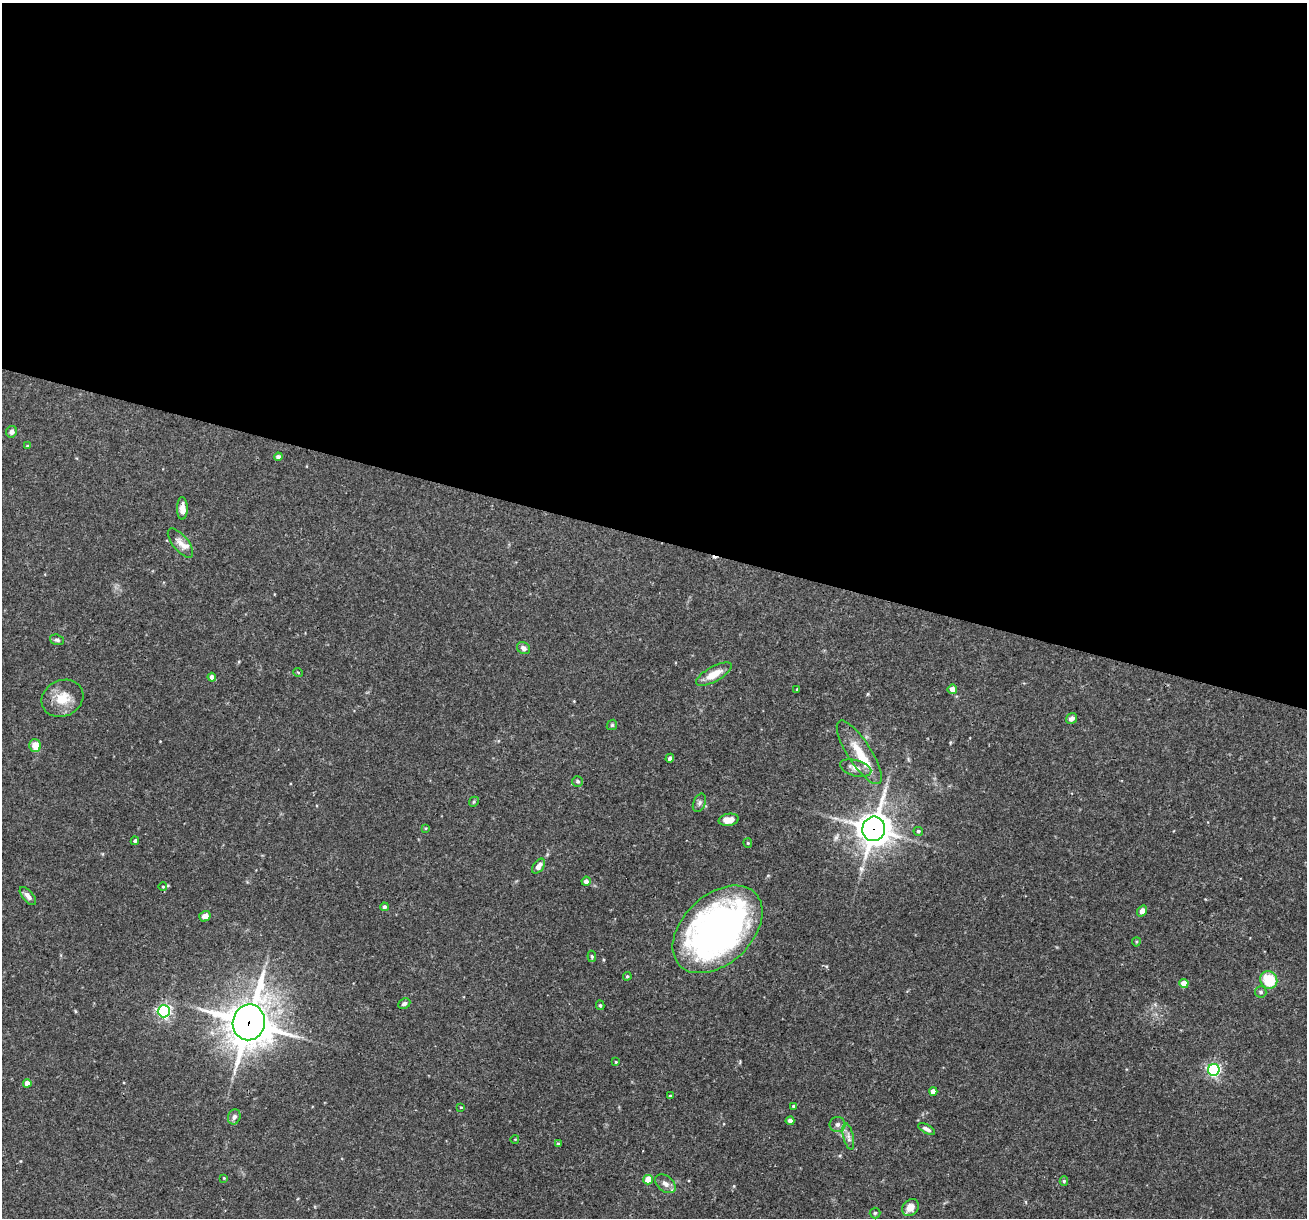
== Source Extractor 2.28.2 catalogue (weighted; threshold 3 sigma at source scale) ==
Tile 3 of 4 x 4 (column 3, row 1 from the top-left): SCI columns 2611-3915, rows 3898-5113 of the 5220 x 5238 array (HDU 1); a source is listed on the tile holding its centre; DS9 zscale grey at full resolution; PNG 1309 x 1220 px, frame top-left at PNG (2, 3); each listed source drawn as its Kron ellipse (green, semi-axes under 4 px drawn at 4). Shown black and unused: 44% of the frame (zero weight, under 3 of 4 exposures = <1% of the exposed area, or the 3 px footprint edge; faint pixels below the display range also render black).
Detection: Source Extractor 2.28.2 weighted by HDU 2 'WHT'; one run over the whole footprint, this tile lists its part. Background 0.0759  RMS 0.0036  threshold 0.016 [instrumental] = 3 sigma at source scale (4.5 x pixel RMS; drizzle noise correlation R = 1.50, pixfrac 1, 0.05/0.05 arcsec/px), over >= 5 px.
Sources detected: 68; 1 cosmic-ray / hot-pixel residue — neither listed nor drawn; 1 inside a brighter listed object's ellipse — not listed separately; the other 66 listed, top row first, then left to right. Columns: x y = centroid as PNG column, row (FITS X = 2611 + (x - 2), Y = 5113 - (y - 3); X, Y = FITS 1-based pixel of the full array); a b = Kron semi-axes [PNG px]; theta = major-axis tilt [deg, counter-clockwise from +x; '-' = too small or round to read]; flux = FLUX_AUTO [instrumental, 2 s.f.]
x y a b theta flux
12 432 6 5 - 1.3
27 446 3 3 - 0.34
278 457 4 4 - 1.3
182 508 11 5 90 2.5
180 543 17 8 -51 2.6
57 640 7 5 -18 0.78
523 648 7 5 -35 1.3
298 672 5 3 - 0.3
714 674 20 7 29 5.2
212 677 4 4 - 2.1
797 689 3 3 - 0.31
952 689 5 4 - 2.9
62 698 21 18 26 7.5
1071 719 6 5 - 1.4
612 725 5 4 - 0.48
35 746 6 5 - 4.5
859 752 37 11 -57 9.9
670 758 4 3 - 1.1
856 768 16 8 -15 2.8
578 781 5 5 - 0.6
474 802 5 4 - 0.5
699 803 10 6 68 0.96
729 820 10 6 9 3.3
426 828 4 3 - 0.3
874 829 12 11 - 540
918 831 5 4 - 0.62
135 841 4 3 - 0.65
748 843 5 4 - 0.43
539 866 8 5 53 1.9
586 881 4 4 - 1.5
163 887 4 3 - 0.32
28 896 11 5 -50 1.6
384 907 4 4 - 1
1142 911 6 4 54 1.8
205 916 6 5 - 2.2
718 929 52 34 43 160
1136 942 4 4 - 0.4
592 956 6 4 -85 0.51
627 976 4 3 - 0.4
1269 980 9 8 - 11
1184 983 4 4 - 5.4
1261 992 6 5 - 0.87
404 1004 6 5 - 0.85
600 1005 5 4 - 0.55
164 1011 6 6 - 82
249 1022 18 16 78 970
616 1062 3 3 - 0.31
1214 1070 6 5 - 67
27 1083 4 4 - 2.3
933 1091 4 4 - 2.4
670 1096 3 3 - 0.47
793 1106 3 3 - 0.63
461 1107 3 3 - 0.29
234 1117 8 6 70 1.1
790 1121 4 4 - 1.3
837 1125 8 7 - 1.3
926 1129 9 4 -28 1.1
848 1136 13 5 -77 1.6
515 1139 4 3 - 0.26
558 1144 3 3 - 0.51
224 1178 3 3 - 0.26
648 1180 5 4 - 7.5
1064 1181 5 4 - 0.55
665 1184 12 7 -38 2
911 1208 9 7 42 3.5
875 1213 5 5 - 0.53
Overlapping masked pixels (flux is a lower limit): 2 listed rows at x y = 874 829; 249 1022